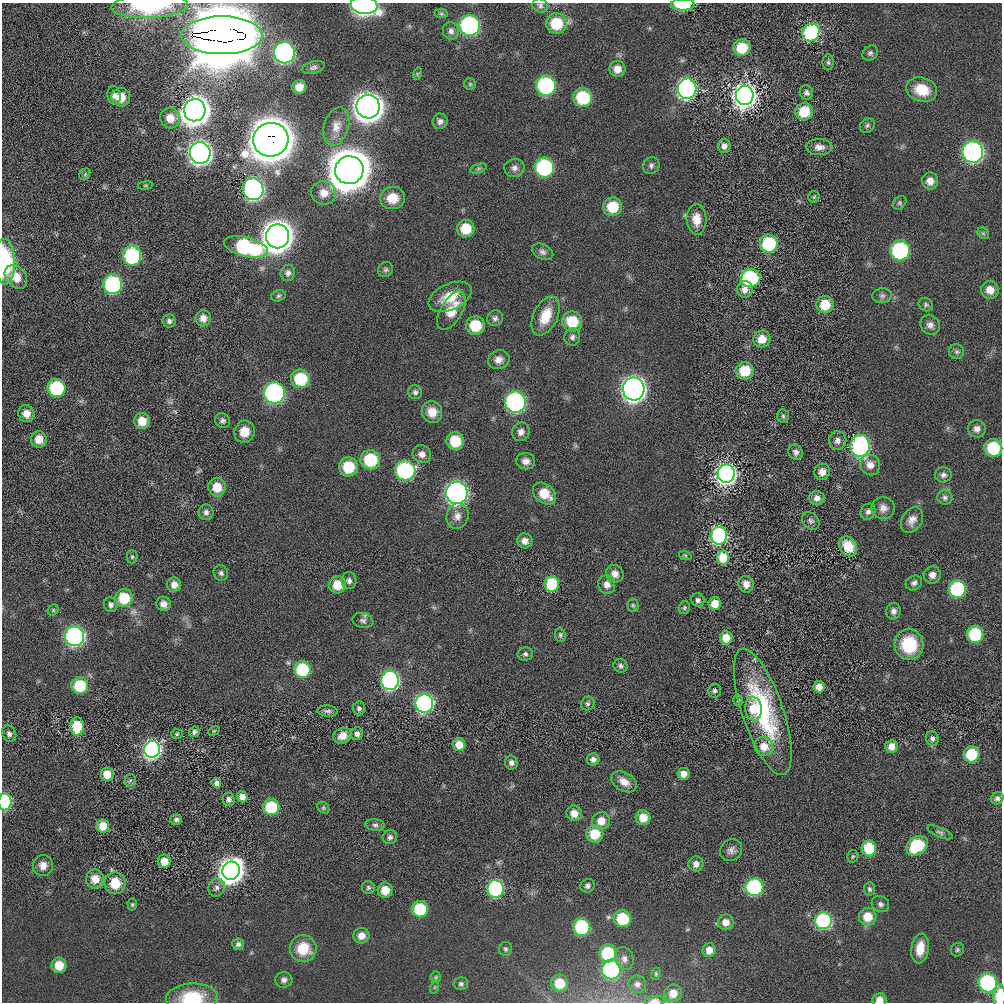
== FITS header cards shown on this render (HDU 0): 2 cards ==
NAXIS1  =                 1000 / length of data axis 1
NAXIS2  =                 1000 / length of data axis 2

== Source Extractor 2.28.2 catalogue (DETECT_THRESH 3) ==
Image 1000 x 1000 px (HDU 0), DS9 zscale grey, 1 PNG px = 1 image px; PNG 1004 x 1004 px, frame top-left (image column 1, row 1000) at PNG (2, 3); each listed source drawn as its Kron ellipse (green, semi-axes under 4 px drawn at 4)
Background 1.37e-04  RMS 0.0047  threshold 0.014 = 3 sigma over >= 5 px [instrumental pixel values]
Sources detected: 258; all 258 listed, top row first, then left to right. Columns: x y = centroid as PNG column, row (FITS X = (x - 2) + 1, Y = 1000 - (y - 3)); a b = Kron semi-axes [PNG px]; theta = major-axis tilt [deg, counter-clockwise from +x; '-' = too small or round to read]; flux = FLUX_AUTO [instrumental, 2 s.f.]
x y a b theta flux
364 5 13 8 -8 110
540 5 8 6 -25 0.81
683 5 12 6 1 11
149 6 38 12 2 19
441 14 7 4 0 0.53
557 23 10 10 - 11
470 25 10 10 - 68
451 31 9 8 - 1.4
811 32 9 8 - 51
222 35 40 19 0 4400
742 48 8 8 - 8.9
284 53 10 10 - 110
870 53 8 7 - 0.86
828 62 8 5 89 0.67
313 67 11 6 16 0.89
617 69 8 8 - 2.6
417 74 6 4 72 0.44
470 84 6 6 - 0.54
546 86 10 10 - 41
299 87 7 6 - 2.7
687 89 10 9 - 140
922 90 16 12 -17 8
806 93 7 6 - 1
114 95 9 6 -80 1.4
745 95 9 9 - 410
121 97 9 9 - 4.7
583 97 9 9 - 17
368 107 12 11 - 480
195 110 11 10 - 630
804 111 9 8 - 8.4
170 118 10 10 - 4.4
440 121 8 7 - 1.3
867 125 8 6 40 0.76
336 126 19 12 74 3.9
271 140 17 17 - 1400
724 146 7 6 - 1.6
819 147 13 8 1 2.1
973 152 11 10 - 120
200 153 11 10 - 240
651 166 9 8 - 1
544 167 10 10 - 35
479 168 8 4 19 0.62
514 168 10 9 - 1.5
349 170 14 14 - 1800
85 174 6 5 - 0.49
930 181 8 8 - 2.4
145 185 8 4 8 0.42
253 189 11 10 - 130
324 193 12 11 - 3.7
814 197 5 5 - 0.51
392 198 12 11 - 6
900 203 8 5 42 0.59
612 207 9 9 - 8.9
696 219 15 10 -87 4.3
466 229 8 8 - 7.5
983 233 6 5 - 0.54
277 236 12 11 - 680
769 244 9 9 - 21
246 247 22 9 -14 43
900 250 10 10 - 41
543 252 11 7 -26 1.2
132 256 10 9 - 35
5 262 23 10 -88 25
385 270 8 7 - 0.87
288 273 8 7 - 1.2
16 277 13 9 -49 4.6
751 278 10 9 - 47
113 284 10 9 - 49
745 289 8 8 - 2.4
990 290 9 8 - 3.2
278 296 7 5 16 0.65
882 296 9 7 9 0.97
450 297 23 13 24 7.6
825 305 9 8 - 7.2
926 305 7 6 - 0.66
451 311 21 10 59 6.8
546 316 21 12 65 7.3
203 318 8 7 - 2.2
495 318 8 7 - 0.98
169 321 7 6 - 0.95
572 321 10 9 - 10
930 325 10 9 - 1.6
475 326 9 9 - 9.6
572 337 8 8 - 1.1
762 339 8 8 - 4.1
957 352 7 7 - 0.9
499 360 11 9 23 2.1
745 371 9 8 - 8.8
301 379 9 9 - 15
56 388 9 9 - 25
634 389 11 11 - 270
415 392 7 7 - 0.9
274 393 10 10 - 86
515 402 10 10 - 87
432 412 11 10 - 3.7
26 414 8 8 - 3
783 416 7 5 -87 0.6
142 421 8 8 - 4.6
223 421 8 7 - 0.95
977 429 9 8 - 1.9
244 432 11 10 - 4.4
521 432 9 8 - 1.6
39 439 8 8 - 3.8
838 440 9 9 - 1.6
455 441 9 8 - 9.4
860 446 11 9 -88 83
993 448 9 9 - 14
796 452 8 7 - 1.2
422 454 9 9 - 1.9
370 460 10 9 - 15
526 461 9 8 - 1.8
870 465 10 9 - 2.6
348 467 9 9 - 11
405 470 10 10 - 44
822 472 8 8 - 2.6
726 474 9 8 - 260
943 475 8 7 - 1.2
217 487 9 8 - 5.3
457 493 11 11 - 170
544 494 13 9 -38 6.3
945 497 8 7 - 1
817 498 7 7 - 1.8
883 508 11 11 - 2.1
206 512 8 7 - 1.2
868 512 8 7 - 1.1
457 516 13 11 75 2.7
912 520 14 10 59 2.4
811 521 10 7 -46 1.1
719 536 9 8 - 95
525 541 7 7 - 1.8
848 546 10 8 -57 6.3
685 555 6 4 -18 0.43
132 557 6 5 - 0.58
723 558 7 6 - 11
221 573 8 7 - 0.9
615 574 9 8 - 2.1
932 575 8 8 - 1.8
349 581 8 7 - 1.3
914 583 8 7 - 1.1
552 584 8 7 - 16
607 584 9 8 - 2
746 584 8 7 - 2.4
174 585 7 7 - 2.4
338 585 8 8 - 6.9
957 589 9 8 - 34
124 598 9 8 - 11
698 600 7 6 - 1.1
715 603 6 6 - 4.7
164 604 7 7 - 2.1
111 605 7 6 - 1.1
633 605 6 5 - 0.54
684 608 6 5 - 0.5
53 610 6 5 - 0.42
893 611 8 7 - 1.3
363 620 10 7 -12 1
975 634 8 8 - 19
560 635 7 5 -86 0.62
75 636 10 9 - 110
726 638 6 6 - 5.7
909 645 15 14 - 13
525 654 7 6 - 0.86
621 666 7 6 - 0.87
302 669 8 8 - 18
390 680 9 9 - 100
80 686 8 8 - 14
819 687 6 5 - 2.7
714 691 7 6 - 0.8
738 700 5 4 - 0.48
588 703 7 6 - 0.7
424 704 9 9 - 130
359 708 7 6 - 0.89
753 709 11 8 -83 6.8
328 711 10 5 -4 0.92
763 712 66 20 -71 38
77 726 9 7 88 14
214 731 6 4 30 0.35
194 732 6 5 - 0.72
9 734 8 6 -62 1.2
177 734 6 5 - 0.49
357 734 6 6 - 1.2
342 736 9 7 24 2.6
932 738 8 6 -72 1.1
459 745 6 6 - 5.4
764 746 10 9 - 4.7
891 746 6 6 - 2.8
152 749 8 8 - 170
971 754 8 8 - 12
593 759 6 6 - 1.3
511 762 7 6 - 1.2
107 774 7 6 - 5.7
683 774 6 6 - 2.3
130 780 6 5 - 0.6
624 782 14 9 -30 2.9
216 783 5 4 - 1
242 797 6 5 - 2.2
997 798 6 6 - 0.98
229 799 7 6 - 1
5 802 8 6 -89 47
271 807 8 8 - 16
323 808 6 5 - 0.48
574 813 8 7 - 3
643 818 7 7 - 4.5
176 820 6 5 - 0.85
601 821 9 8 - 4.1
375 825 9 6 -8 1
103 826 6 6 - 5.5
940 832 13 5 -23 0.95
595 834 8 8 - 8.3
390 837 7 7 - 1
917 846 12 8 35 15
869 848 8 7 - 13
731 850 12 10 41 1.7
853 856 6 5 - 0.52
164 861 7 6 - 3.9
696 864 7 7 - 1.8
43 865 10 10 - 2.5
231 871 9 8 - 500
95 879 9 9 - 4
115 883 11 10 - 7.5
587 886 7 6 - 0.97
754 887 9 8 - 44
217 888 9 8 - 1.4
368 888 6 6 - 0.69
496 889 9 8 - 63
869 889 7 5 -84 0.64
385 890 8 7 - 4.9
880 904 9 7 -33 1.1
132 905 6 4 -88 0.48
420 909 8 8 - 16
868 917 9 9 - 4.9
622 919 9 8 - 13
823 921 8 8 - 64
726 922 8 8 - 2.6
582 927 9 8 - 23
361 936 8 8 - 2.6
238 944 6 6 - 0.95
920 948 15 8 81 4.8
303 949 13 13 - 8.6
505 949 7 6 - 0.71
709 950 7 6 - 2.7
957 950 7 6 - 0.61
608 953 9 8 - 17
624 959 11 9 -74 1.8
59 965 8 7 - 5.4
611 970 10 9 - 56
656 974 6 4 71 0.47
436 977 5 5 - 0.45
284 980 9 8 - 1.2
559 983 9 8 - 7
988 983 9 9 - 45
461 984 7 6 - 0.77
637 984 9 8 - 1.4
435 987 6 4 71 0.4
673 993 9 8 - 3.1
1000 997 12 6 -90 6.8
192 998 26 14 2 13
879 1000 7 6 - 2.2
654 1001 10 5 1 1.7
At the frame edge (FLAGS 8, measured only in part): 9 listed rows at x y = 364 5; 683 5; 149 6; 5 262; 5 802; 1000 997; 192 998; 879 1000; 654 1001